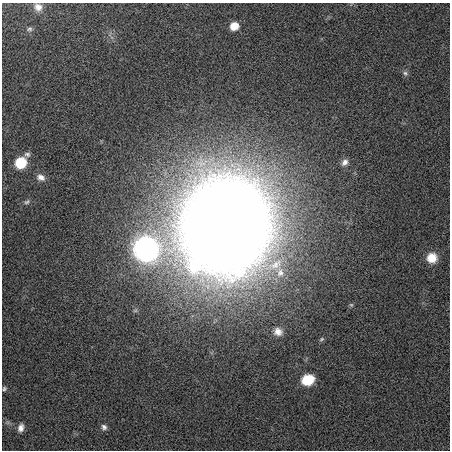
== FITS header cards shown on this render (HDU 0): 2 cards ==
NAXIS1  =                  448
NAXIS2  =                  448

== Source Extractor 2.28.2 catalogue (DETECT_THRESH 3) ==
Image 448 x 448 px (HDU 0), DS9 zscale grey, 1 PNG px = 1 image px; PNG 452 x 452 px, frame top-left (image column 1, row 448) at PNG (2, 3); no overlay
Background 0.011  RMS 0.041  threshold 0.124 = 3 sigma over >= 5 px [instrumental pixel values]
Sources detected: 18; all 18 listed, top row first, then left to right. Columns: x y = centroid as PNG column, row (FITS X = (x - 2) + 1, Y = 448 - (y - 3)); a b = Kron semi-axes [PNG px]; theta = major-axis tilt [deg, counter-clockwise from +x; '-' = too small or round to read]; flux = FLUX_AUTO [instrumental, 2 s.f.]
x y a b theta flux
38 7 11 9 -33 19
234 26 7 6 - 48
29 29 9 6 15 6.6
405 73 8 7 - 7.6
27 154 8 6 -16 7.9
345 162 10 8 47 14
21 163 8 7 - 140
41 177 10 8 -26 16
27 202 8 6 25 7
226 226 59 54 72 12000
146 249 19 18 - 750
432 258 11 11 - 49
278 332 12 10 -19 22
321 339 7 5 23 4.6
308 380 11 9 20 73
4 389 6 5 - 5
104 427 8 7 - 9.4
21 428 10 6 80 15